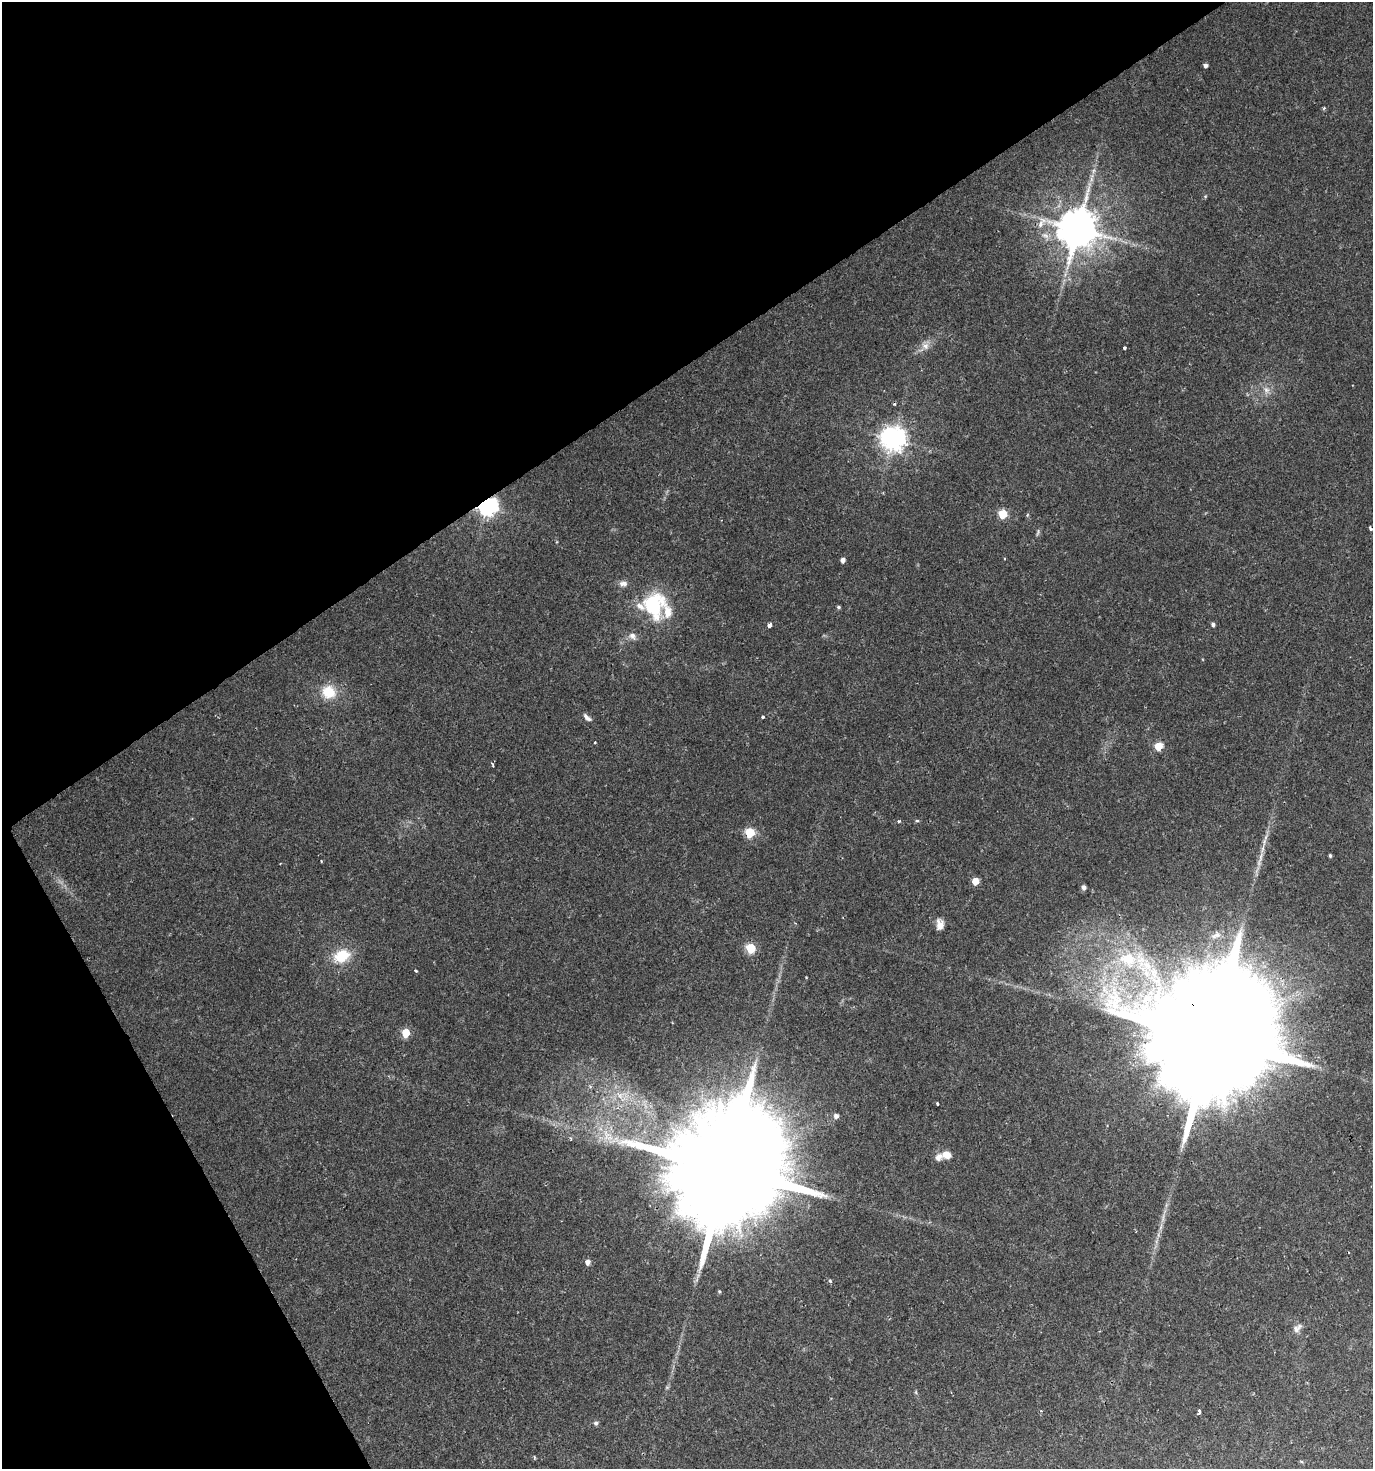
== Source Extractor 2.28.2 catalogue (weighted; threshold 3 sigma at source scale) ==
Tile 5 of 4 x 4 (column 1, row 2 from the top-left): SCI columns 176-1546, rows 2934-4400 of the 5773 x 5868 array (HDU 1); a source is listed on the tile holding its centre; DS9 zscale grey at full resolution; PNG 1375 x 1471 px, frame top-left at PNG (2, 2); no overlay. Shown black and unused: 31% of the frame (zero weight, under 2 of 3 exposures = <1% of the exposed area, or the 3 px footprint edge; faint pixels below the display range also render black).
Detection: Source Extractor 2.28.2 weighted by HDU 2 'WHT'; one run over the whole footprint, this tile lists its part. Background 0.027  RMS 0.0031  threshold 0.0139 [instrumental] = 3 sigma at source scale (4.5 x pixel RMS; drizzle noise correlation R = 1.50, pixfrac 1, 0.0396/0.0396 arcsec/px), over >= 5 px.
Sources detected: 58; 2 cosmic-ray / hot-pixel residue — not listed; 3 inside a brighter listed object's ellipse — not listed separately; the other 53 listed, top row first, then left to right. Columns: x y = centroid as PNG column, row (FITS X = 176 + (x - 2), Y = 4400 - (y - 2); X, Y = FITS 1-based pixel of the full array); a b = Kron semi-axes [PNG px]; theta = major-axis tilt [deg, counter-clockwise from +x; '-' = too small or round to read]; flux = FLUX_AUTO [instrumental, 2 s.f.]
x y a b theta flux
1205 65 4 4 - 0.95
1324 108 4 4 - 0.34
1091 179 10 5 81 1.3
1077 229 11 11 - 1100
925 346 11 10 - 2
1125 348 3 3 - 0.82
1266 390 10 8 -74 1.8
893 439 8 8 - 300
487 506 7 7 - 160
1003 514 5 5 - 14
1371 529 4 3 - 3
1038 532 11 3 75 0.5
843 560 4 4 - 1.4
623 583 12 7 0 1.5
654 605 29 23 88 21
838 607 4 4 - 0.52
769 625 4 3 - 1.5
1213 625 4 4 - 0.85
632 636 11 8 -46 1.6
329 692 15 14 - 7.8
587 717 13 5 -41 1.2
763 717 3 3 - 0.73
595 742 3 3 - 0.39
1158 746 5 5 - 10
899 821 4 3 - 0.52
917 821 5 3 - 0.47
750 833 5 5 - 16
1330 856 4 3 - 0.41
1260 857 16 4 82 1.9
321 861 3 2 - 0.24
975 881 5 5 - 5.5
1084 887 4 4 - 1.1
940 924 12 8 88 2.3
751 948 5 5 - 16
342 956 18 13 21 9
1128 958 13 10 -8 9.2
416 971 3 3 - 0.84
806 977 4 2 - 0.19
406 1033 5 5 - 9.6
1211 1036 48 29 -62 19000
619 1095 13 7 -44 2.7
937 1104 3 3 - 1.1
836 1116 5 5 - 1.2
947 1155 10 8 -20 3
727 1169 40 28 -65 13000
1163 1218 13 3 90 0.9
588 1262 5 5 - 1.6
830 1281 4 3 - 0.55
1297 1328 14 8 41 1.7
1041 1411 4 2 - 0.23
1199 1411 4 3 - 0.96
596 1423 6 5 - 0.64
534 1457 5 3 - 0.31
Overlapping masked pixels (flux is a lower limit): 3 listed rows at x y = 487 506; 1211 1036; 727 1169
Isophote crosses this tile's border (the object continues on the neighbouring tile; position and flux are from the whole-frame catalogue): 1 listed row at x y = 1371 529